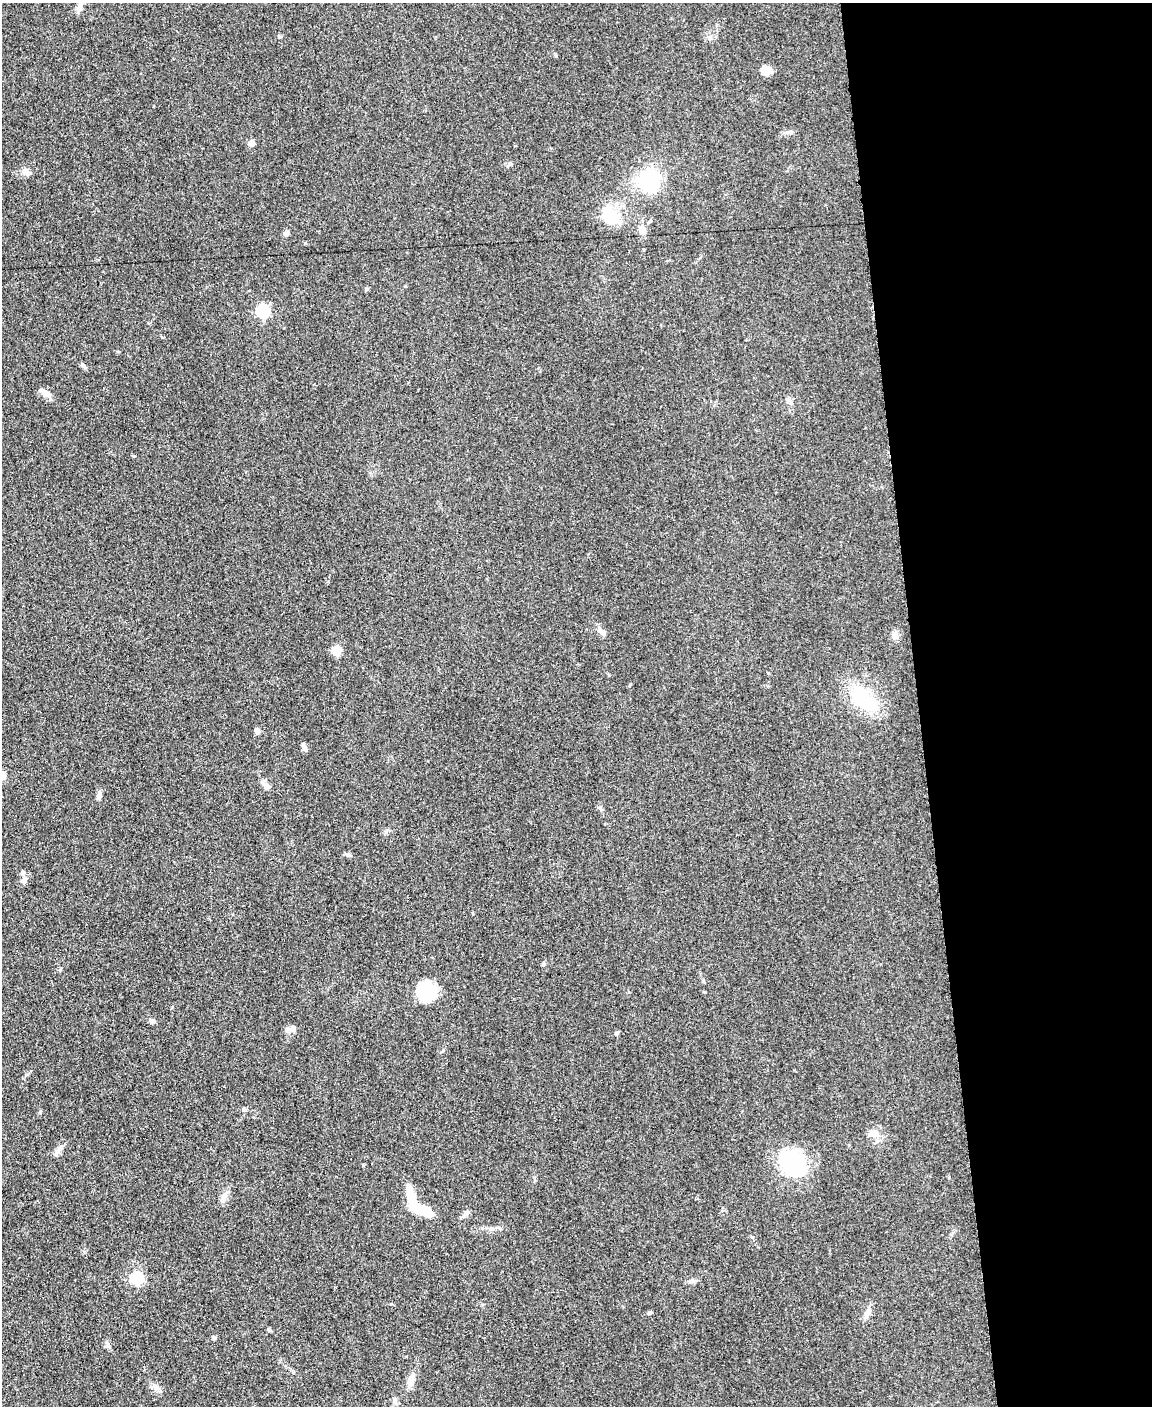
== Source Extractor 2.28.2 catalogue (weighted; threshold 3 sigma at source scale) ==
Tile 8 of 4 x 3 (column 4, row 2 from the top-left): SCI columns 3455-4604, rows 1650-3053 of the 4611 x 4593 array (HDU 1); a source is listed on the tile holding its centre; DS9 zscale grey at full resolution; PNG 1154 x 1408 px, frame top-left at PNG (2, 3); no overlay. Shown black and unused: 20% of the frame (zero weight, under 3 of 5 exposures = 1% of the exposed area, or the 3 px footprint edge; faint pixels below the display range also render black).
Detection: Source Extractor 2.28.2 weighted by HDU 2 'WHT'; one run over the whole footprint, this tile lists its part. Background 0.0653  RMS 0.0062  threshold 0.0278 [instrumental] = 3 sigma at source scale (4.5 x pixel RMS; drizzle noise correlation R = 1.50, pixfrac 1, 0.05/0.05 arcsec/px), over >= 5 px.
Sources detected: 49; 3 inside a brighter listed object's ellipse — not listed separately; the other 46 listed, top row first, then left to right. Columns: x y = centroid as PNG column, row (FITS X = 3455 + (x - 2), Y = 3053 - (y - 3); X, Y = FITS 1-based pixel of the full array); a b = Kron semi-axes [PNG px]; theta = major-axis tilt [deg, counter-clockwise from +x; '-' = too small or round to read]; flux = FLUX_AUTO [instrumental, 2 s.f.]
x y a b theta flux
81 3 9 7 83 2.7
280 36 6 4 -1 0.77
766 70 10 9 - 7.1
790 132 6 5 - 1.2
251 143 5 5 - 7.2
26 173 11 7 -40 2.9
649 180 14 12 -76 57
610 213 30 18 -55 17
642 229 13 8 -85 3.7
286 233 7 6 - 2
263 311 6 6 - 72
83 366 8 5 -37 1.2
47 394 16 7 -44 3.4
603 633 10 7 -61 2.3
895 635 10 8 -42 2.6
336 651 5 5 - 25
864 699 41 21 -40 32
257 731 7 6 - 1.9
304 746 11 5 -66 1.9
2 776 9 8 - 2.3
267 786 9 7 -10 2.7
99 796 9 5 82 2.9
348 855 8 4 -28 1.3
24 880 8 6 71 2.1
543 964 6 4 53 1.1
426 991 22 19 -9 23
152 1021 8 5 -28 1.5
293 1028 8 7 - 2.8
616 1033 5 5 - 0.86
243 1109 6 4 -90 0.79
875 1134 13 8 12 4.2
60 1148 12 6 52 3
793 1163 31 25 -49 50
224 1197 8 5 45 2.1
420 1209 30 10 -22 14
466 1214 10 6 44 2.2
137 1278 6 6 - 63
692 1281 9 4 8 1.5
650 1313 6 4 21 1
867 1314 15 7 63 3.4
269 1330 5 5 - 0.94
214 1338 5 4 - 0.88
108 1346 7 6 - 1.5
411 1382 17 7 70 4
156 1387 11 5 -30 2.4
395 1401 8 6 -71 1.6
Isophote crosses this tile's border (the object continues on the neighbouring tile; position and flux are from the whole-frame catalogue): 2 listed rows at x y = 81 3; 2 776
Unlisted compact peaks at least as high as the median listed source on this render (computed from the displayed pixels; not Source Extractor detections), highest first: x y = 40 1112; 305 243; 366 289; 705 992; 386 832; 60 970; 510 164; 134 456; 405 286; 391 1304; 752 1237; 609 675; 600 808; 949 1177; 162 337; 172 1007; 630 684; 768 673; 703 981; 473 914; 363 1165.